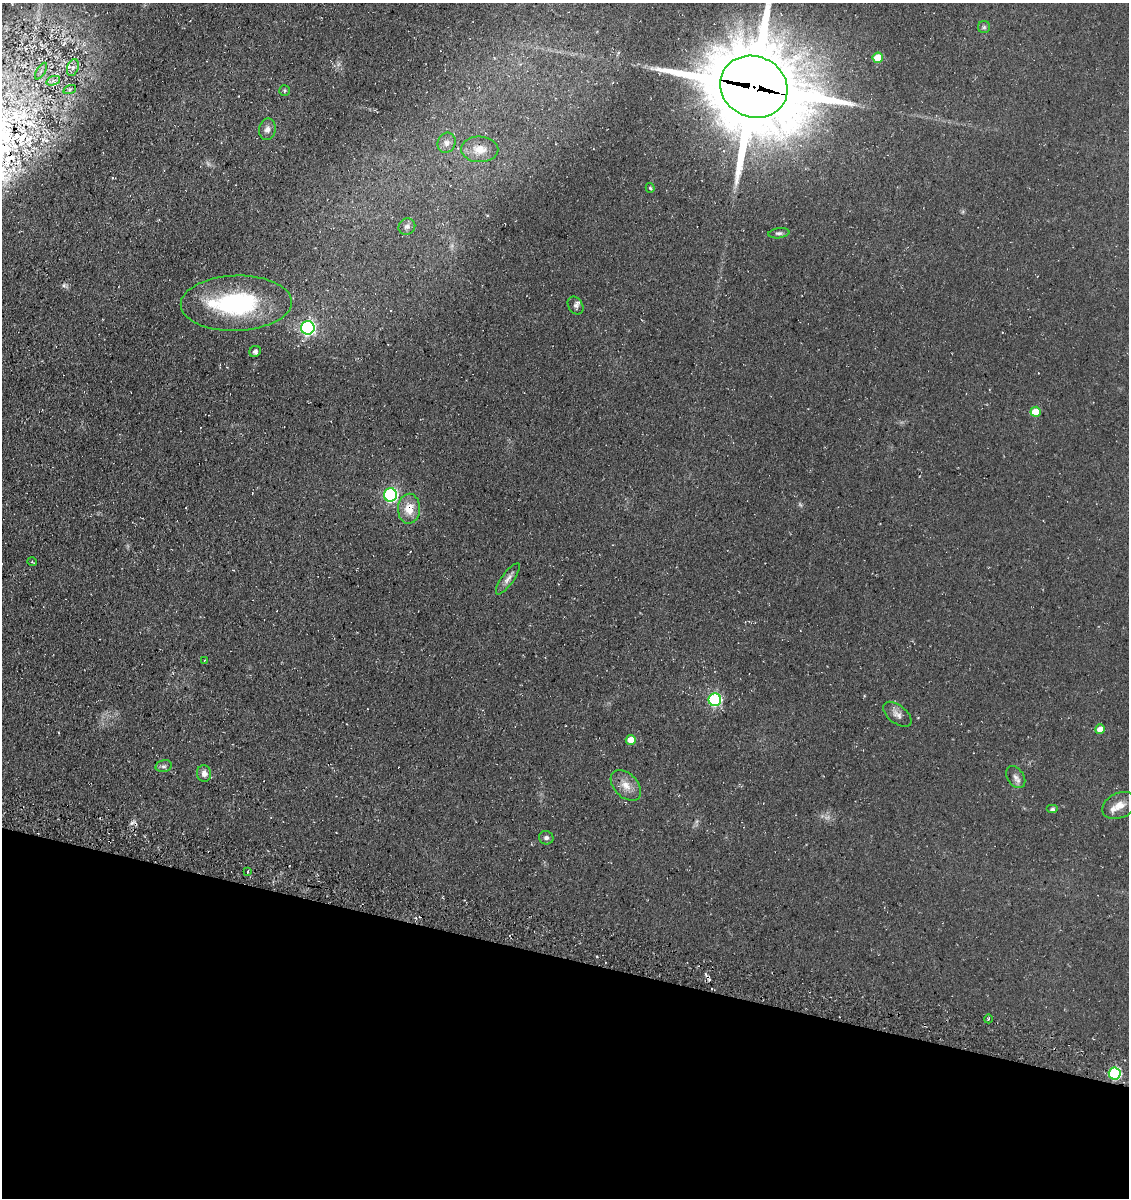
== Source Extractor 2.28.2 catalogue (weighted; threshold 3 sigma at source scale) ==
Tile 15 of 4 x 4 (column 3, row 4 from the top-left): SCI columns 2602-3728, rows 150-1345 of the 5093 x 5080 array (HDU 1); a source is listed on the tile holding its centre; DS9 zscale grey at full resolution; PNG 1131 x 1200 px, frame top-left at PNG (2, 3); each listed source drawn as its Kron ellipse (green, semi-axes under 4 px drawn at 4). Shown black and unused: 20% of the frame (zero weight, under 3 of 4 exposures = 11% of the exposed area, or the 3 px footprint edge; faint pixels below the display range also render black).
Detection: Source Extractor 2.28.2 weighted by HDU 2 'WHT'; one run over the whole footprint, this tile lists its part. Background 0.068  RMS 0.009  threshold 0.0407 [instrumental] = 3 sigma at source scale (4.5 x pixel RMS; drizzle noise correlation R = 1.50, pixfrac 1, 0.05/0.05 arcsec/px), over >= 5 px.
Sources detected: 45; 2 too faint to see at this stretch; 2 cosmic-ray / hot-pixel residue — neither listed nor drawn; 3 inside a brighter listed object's ellipse — not listed separately; the other 38 listed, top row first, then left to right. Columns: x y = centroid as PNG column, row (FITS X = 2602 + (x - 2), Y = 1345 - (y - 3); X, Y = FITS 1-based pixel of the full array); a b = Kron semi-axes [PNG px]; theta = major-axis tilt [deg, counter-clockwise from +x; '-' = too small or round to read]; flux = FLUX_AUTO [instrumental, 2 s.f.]
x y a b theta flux
984 27 6 6 - 1.9
878 58 5 5 - 20
73 67 9 5 71 3.2
41 71 9 3 58 2.4
53 81 7 4 19 2.4
754 87 34 30 -24 14000
70 89 6 4 19 1.5
284 91 5 5 - 1.6
267 129 11 8 80 4.2
447 143 10 9 - 4.8
480 149 19 13 -2 12
650 188 5 4 - 1.4
407 226 9 7 39 3.2
779 233 10 5 7 2.2
236 303 55 27 2 110
575 305 10 7 -56 2.5
308 328 7 6 - 190
255 351 6 5 - 2.7
1036 412 5 5 - 16
390 495 7 6 - 130
409 509 15 11 88 14
32 562 5 3 - 0.75
508 579 18 6 54 5.1
205 660 3 3 - 0.71
715 700 6 6 - 120
897 714 16 9 -38 5.6
1100 729 5 5 - 9.2
631 740 5 5 - 13
164 766 8 6 13 2.5
204 773 8 7 - 4.4
1016 777 12 8 -55 4.4
626 786 18 11 -46 10
1119 805 18 12 25 10
1053 809 6 4 0 1.7
546 838 7 6 - 2.6
248 871 4 2 - 0.96
988 1019 4 3 - 0.81
1115 1073 6 6 - 85
Overlapping masked pixels (flux is a lower limit): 2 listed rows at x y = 754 87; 409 509
Isophote crosses this tile's border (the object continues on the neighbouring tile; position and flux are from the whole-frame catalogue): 1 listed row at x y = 754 87